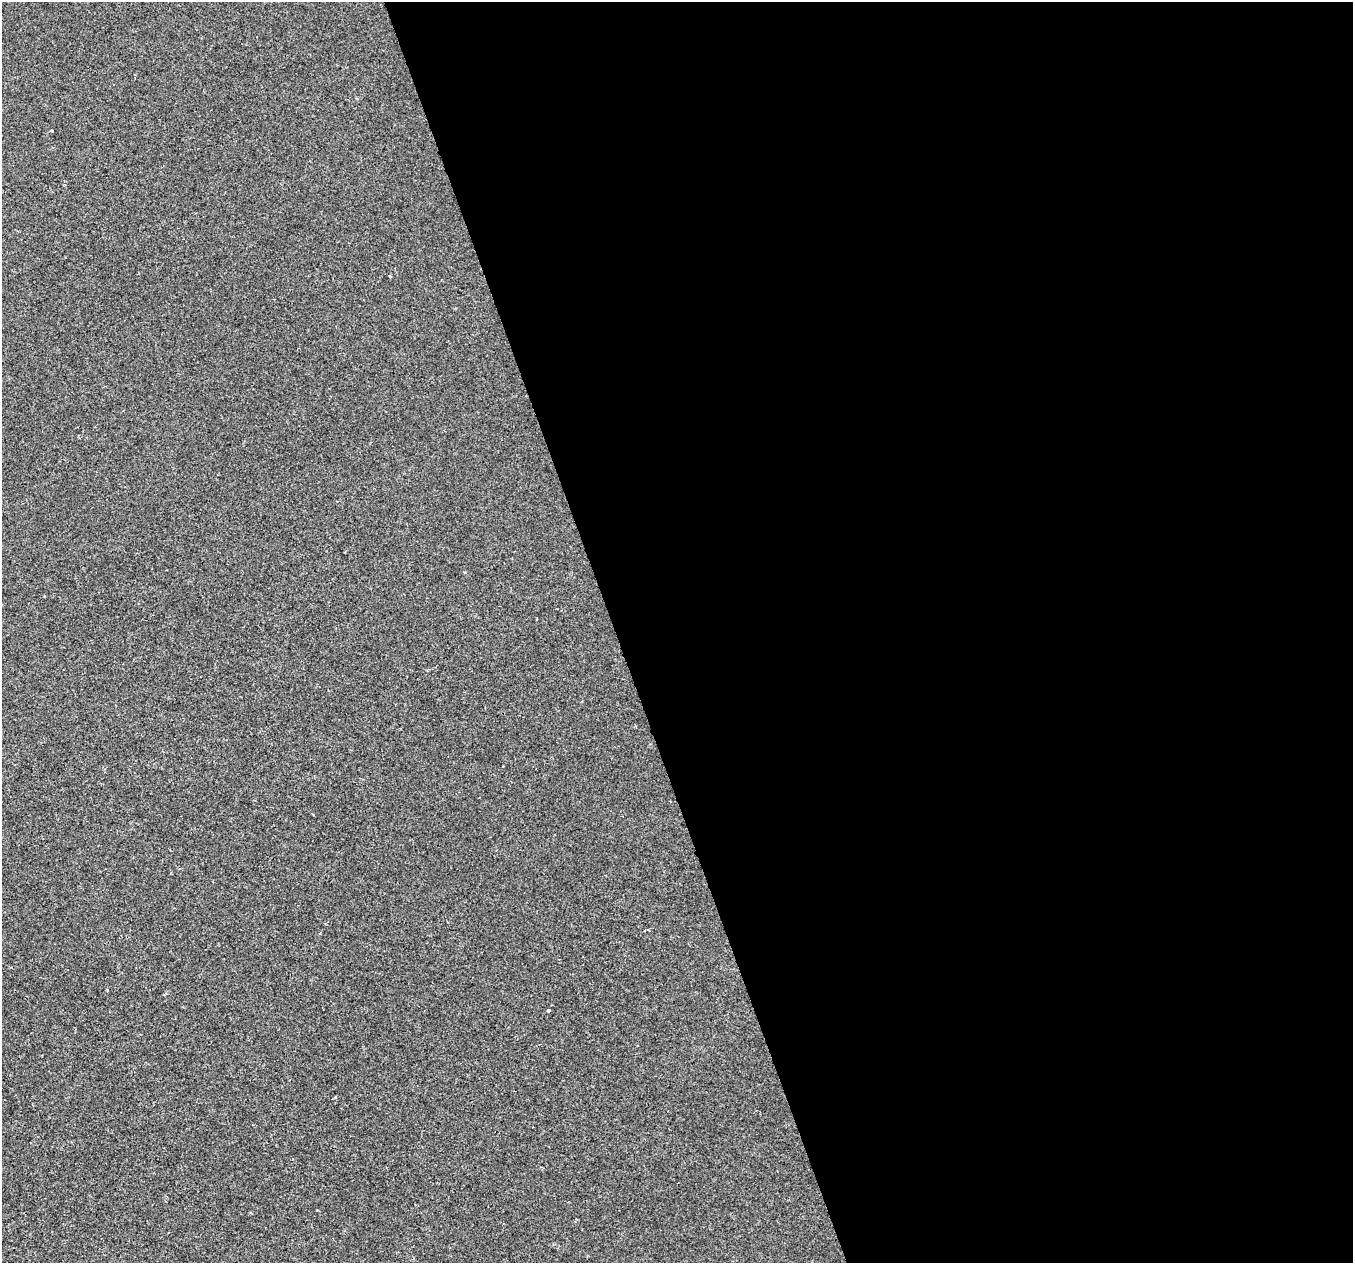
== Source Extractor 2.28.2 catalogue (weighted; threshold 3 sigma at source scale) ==
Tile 8 of 4 x 4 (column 4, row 2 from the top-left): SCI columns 4056-5406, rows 2645-3905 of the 5406 x 5232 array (HDU 1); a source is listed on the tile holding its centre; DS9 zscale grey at full resolution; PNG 1355 x 1265 px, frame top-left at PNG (2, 2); no overlay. Shown black and unused: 55% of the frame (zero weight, under 2 of 3 exposures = <1% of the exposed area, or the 3 px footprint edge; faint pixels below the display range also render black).
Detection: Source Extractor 2.28.2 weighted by HDU 2 'WHT'; one run over the whole footprint, this tile lists its part. Background 4.27e-04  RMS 0.0026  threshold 0.0116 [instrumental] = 3 sigma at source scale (4.5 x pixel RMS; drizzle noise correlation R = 1.50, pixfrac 1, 0.0396/0.0396 arcsec/px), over >= 5 px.
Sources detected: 5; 1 cosmic-ray / hot-pixel residue — not listed; the other 4 listed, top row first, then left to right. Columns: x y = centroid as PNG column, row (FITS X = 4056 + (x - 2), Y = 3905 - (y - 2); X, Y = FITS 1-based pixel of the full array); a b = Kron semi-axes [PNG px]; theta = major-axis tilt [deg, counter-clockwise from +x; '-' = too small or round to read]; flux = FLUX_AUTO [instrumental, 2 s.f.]
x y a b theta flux
52 131 3 3 - 0.63
390 276 3 3 - 0.61
548 1011 3 3 - 0.3
335 1097 3 3 - 0.26